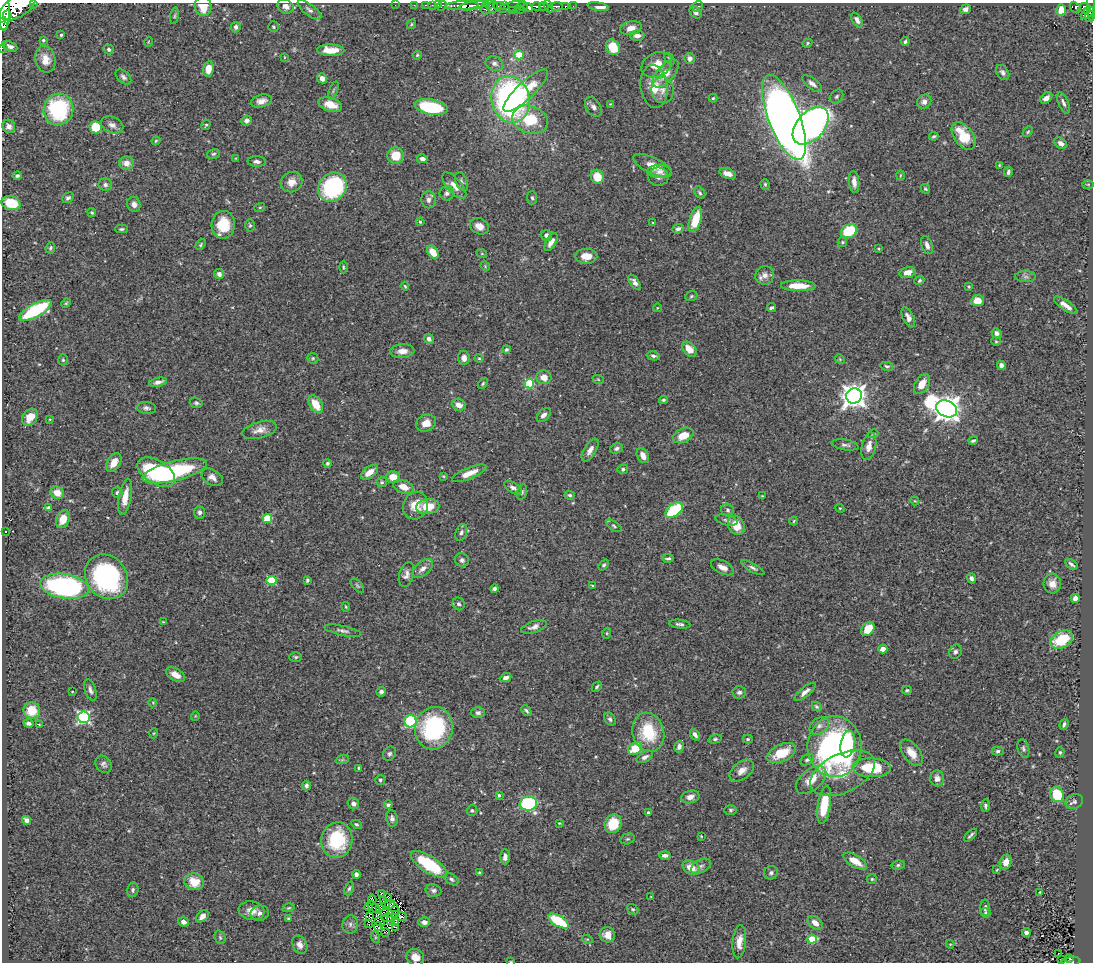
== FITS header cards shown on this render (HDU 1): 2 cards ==
NAXIS1  =                 1091
NAXIS2  =                  960

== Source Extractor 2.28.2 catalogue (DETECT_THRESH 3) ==
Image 1091 x 960 px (HDU 1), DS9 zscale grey, 1 PNG px = 1 image px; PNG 1095 x 964 px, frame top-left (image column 1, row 960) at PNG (2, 3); each listed source drawn as its Kron ellipse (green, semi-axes under 4 px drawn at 4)
Background 0.505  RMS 0.025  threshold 0.075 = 3 sigma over >= 5 px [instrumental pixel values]
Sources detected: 421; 3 with non-positive FLUX_AUTO (blend fragments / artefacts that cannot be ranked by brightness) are neither listed nor drawn; the other 418 listed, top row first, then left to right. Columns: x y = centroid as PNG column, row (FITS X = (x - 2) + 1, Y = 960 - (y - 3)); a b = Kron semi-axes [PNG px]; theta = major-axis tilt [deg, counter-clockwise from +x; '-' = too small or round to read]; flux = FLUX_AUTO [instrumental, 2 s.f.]
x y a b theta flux
34 4 3 2 - 79
395 5 2 2 - 4.8
414 5 2 2 - 7.5
425 5 3 2 - 15
432 5 2 2 - 10
438 5 2 2 - 9.6
489 5 3 3 - 33
18 6 20 10 33 3000
203 6 10 8 -81 29
286 6 9 7 -28 8.2
442 6 5 3 - 24
462 6 16 4 3 780
473 6 14 4 9 870
499 6 5 2 - 54
504 6 2 2 - 45
511 6 15 4 16 300
522 6 5 3 - 350
536 6 5 3 - 210
544 6 4 3 - 290
548 6 6 3 -64 180
556 6 6 3 1 220
565 6 3 3 - 42
573 6 2 2 - 3.3
697 6 6 5 - 3.4
493 7 6 5 - 160
528 7 5 4 - 480
598 7 11 3 -10 16
1075 7 6 4 -47 94
485 8 6 3 85 70
1085 8 6 5 - 250
1091 8 13 3 -88 320
520 9 3 2 - 80
965 9 5 4 - 5.2
4 10 20 6 -89 2100
309 10 14 5 -37 6.4
1061 10 6 5 - 19
512 11 3 2 - 130
696 12 7 5 -48 6.4
1087 13 8 4 40 270
7 15 4 4 - 410
175 16 8 4 81 3.1
1089 16 6 4 86 150
857 20 8 4 -59 6.6
411 24 5 4 - 1.9
2 25 3 2 - 280
236 27 5 4 - 5.3
273 27 5 5 - 2.8
631 28 11 7 15 13
61 35 3 3 - 2.3
637 35 7 5 0 10
43 40 3 3 - 2.2
148 42 5 3 - 1.3
905 42 4 4 - 3.8
807 43 5 4 - 2
10 46 8 4 -21 6
613 47 8 6 -59 48
2 48 2 2 - 3
109 49 5 4 - 4
331 50 13 5 -1 27
417 55 4 3 - 2.1
519 55 5 4 - 52
284 57 3 2 - 0.98
690 58 5 5 - 7.9
45 59 13 10 -77 21
669 59 6 4 -53 2.5
494 63 9 7 -22 6.8
657 65 16 12 27 26
208 69 8 5 79 23
1003 72 8 6 -54 5.5
665 73 17 8 48 22
123 77 9 5 -42 5.4
322 78 5 5 - 11
812 84 12 5 -38 7.7
654 86 21 13 -82 36
333 90 9 3 69 2.4
662 90 13 11 -82 12
526 91 29 8 43 48
836 96 8 6 47 3.4
713 98 4 4 - 2.2
1046 98 7 4 41 8.9
511 99 23 19 -77 480
261 101 10 6 15 10
924 102 7 6 - 8.7
1063 103 11 5 -68 5.9
610 104 4 3 - 1.2
330 105 12 6 -17 26
431 107 17 7 -10 130
593 107 11 7 -56 7.3
58 109 16 15 - 170
784 117 45 16 -69 2200
247 120 5 5 - 7.8
530 120 18 13 -19 62
112 125 11 7 -22 8.8
206 125 5 3 - 2.1
9 126 7 6 - 9
811 126 22 14 48 1000
95 127 6 6 - 52
1028 132 6 4 50 2.5
934 136 5 3 - 2.6
963 136 15 9 -54 58
156 141 4 4 - 1.8
1061 143 7 5 -34 7.7
213 154 7 5 16 3
396 155 8 8 - 33
236 158 4 2 - 1.3
422 159 5 4 - 6.4
257 162 9 5 -3 6.2
126 163 7 6 - 14
653 165 21 8 -25 21
999 165 3 3 - 1.5
659 172 12 6 -2 7.4
1008 172 5 3 - 3.9
728 173 9 5 -19 12
17 175 5 4 - 3.8
900 175 5 3 - 1.5
597 177 7 6 - 31
658 177 10 9 - 9.1
291 182 11 10 - 15
461 182 10 5 -66 4.6
854 182 11 5 -85 12
765 184 5 4 - 2.5
1088 184 6 4 0 2.2
105 185 7 6 - 4.8
454 186 16 7 -49 15
332 187 15 13 53 200
925 189 5 3 - 2.2
447 193 7 7 - 5.6
700 193 7 4 -53 3.2
68 198 6 5 - 3.9
532 198 6 5 - 3.3
428 200 8 7 - 7
11 203 9 7 -14 58
134 204 7 6 - 7.5
260 207 5 3 - 1.6
92 212 5 4 - 2.4
695 219 13 5 72 44
420 222 4 3 - 2
653 223 4 2 - 1.2
223 225 14 11 89 49
250 225 6 5 - 2.6
479 226 10 7 -26 14
122 229 6 4 1 2.7
678 229 6 4 22 4.3
849 231 8 6 30 62
547 235 6 5 - 8
551 242 10 5 61 12
842 242 5 4 - 2.4
201 245 6 3 54 2.3
927 245 9 5 -70 8.3
50 248 6 4 66 2.8
879 249 3 3 - 1.9
433 252 7 5 -53 23
482 254 5 3 - 1.7
586 256 11 7 -1 20
485 266 5 4 - 1.6
343 267 6 3 -90 2
907 272 8 5 15 14
219 274 5 4 - 5.1
765 275 10 9 - 11
1026 277 10 5 -1 4.8
919 280 5 4 - 2.3
634 282 9 4 -56 7.1
405 286 4 3 - 2.1
798 286 17 5 0 33
969 286 3 3 - 1.8
691 296 6 4 23 2.4
978 301 6 5 - 23
66 303 5 4 - 1.9
1066 305 14 5 -34 14
772 307 4 3 - 3.9
657 308 4 3 - 1.1
35 310 18 7 29 170
908 317 11 5 -64 8.5
996 333 5 5 - 6.1
429 339 5 4 - 7.1
996 341 5 4 - 2
506 349 4 4 - 2.5
689 349 9 6 -48 18
402 351 12 7 3 13
653 356 7 4 -13 4.2
313 358 6 5 - 2.8
464 358 7 6 - 8
479 358 4 4 - 1.8
840 359 5 4 - 1.8
63 360 5 4 - 2.4
1001 365 4 4 - 8.2
887 366 6 4 -11 2.8
544 377 7 7 - 16
598 379 6 3 -20 1.8
158 382 9 4 12 7.7
483 384 6 4 51 2.4
529 384 5 4 - 89
922 384 11 6 59 23
854 396 8 7 - 1500
663 400 4 3 - 2.3
196 403 6 5 - 3.5
316 404 10 6 -56 32
459 405 7 5 -20 13
146 408 10 6 -7 5.1
947 409 11 8 -23 2000
544 415 8 5 46 7.6
30 417 9 7 52 19
50 419 4 2 - 1.2
426 423 10 8 24 18
260 430 17 8 15 14
873 434 5 3 - 2.2
683 435 11 7 25 25
973 441 5 3 - 3
845 445 14 5 -10 5.6
869 446 14 7 77 15
616 448 6 5 - 4.1
590 450 13 6 59 10
643 456 8 5 -63 12
114 463 10 6 57 18
327 463 4 4 - 3.1
623 469 5 4 - 3.2
175 471 33 10 14 180
156 472 21 11 -32 170
369 472 10 5 37 19
469 473 18 5 22 20
443 476 3 3 - 1.6
212 477 11 7 -31 11
393 477 7 6 - 21
382 482 5 5 - 3.1
404 487 11 6 -19 17
513 488 10 5 -33 6
522 492 8 5 75 3.5
57 493 7 6 - 21
117 493 5 5 - 3.9
570 495 5 4 - 2.8
762 496 3 2 - 1.5
125 497 18 6 79 24
915 501 5 3 - 1.5
415 506 14 12 68 26
428 507 11 7 8 29
49 508 4 3 - 7.2
840 508 4 4 - 1.6
674 510 10 6 37 120
728 510 7 6 - 3.9
200 512 7 5 -88 5.8
267 518 5 4 - 69
63 519 9 6 68 22
726 520 11 5 -13 4.8
794 521 4 3 - 1.4
736 525 10 7 -63 29
614 526 9 4 -35 3.2
5 531 3 2 - 1.7
461 532 9 5 71 4.8
668 558 5 3 - 3.1
462 560 7 6 - 4.7
1071 564 7 3 -34 4.1
604 565 6 4 52 2.8
722 567 12 6 -27 11
753 568 13 4 -29 4.9
423 569 12 6 41 11
406 575 12 7 72 8.1
106 577 24 20 -51 260
971 578 5 4 - 5.8
307 580 4 3 - 2.9
272 581 5 4 - 83
1052 584 10 9 - 13
65 586 24 12 -9 380
357 586 9 4 -49 3
593 586 3 2 - 2.2
494 589 4 4 - 5.5
1075 598 4 4 - 9
459 604 6 6 - 4.3
346 607 5 3 - 1.7
163 622 3 3 - 1.5
680 624 11 4 -7 4.4
534 627 13 5 19 8.9
868 629 8 5 50 34
343 631 19 5 -12 6.8
607 633 5 3 - 1.8
1062 640 12 8 30 72
883 649 4 4 - 22
955 652 7 6 - 4.7
296 657 6 5 - 2.8
175 675 10 6 -29 15
506 678 6 4 23 6.4
597 687 6 3 47 2.7
90 690 11 5 -72 6.4
907 690 5 4 - 2.8
72 692 3 2 - 1.1
381 692 5 4 - 5.1
739 692 7 6 - 5.7
805 692 13 5 40 9.2
153 703 4 3 - 1.4
817 707 5 4 - 2.9
32 710 8 8 - 36
526 711 6 4 -43 3.2
478 713 7 5 0 4.6
195 716 5 3 - 1.2
84 717 6 6 - 320
610 719 7 5 -60 4.3
410 721 6 6 - 110
28 723 5 3 - 4.4
39 724 3 2 - 1.1
1064 724 6 3 70 3.6
819 726 11 7 36 8
434 728 21 19 78 180
648 732 20 15 -74 79
154 733 5 3 - 1.5
695 735 6 4 -56 6.2
715 739 7 4 14 2.9
748 739 5 4 - 2.1
848 744 13 7 79 37
679 747 6 4 74 6.2
834 747 30 27 89 530
635 748 7 6 - 41
1023 748 9 5 -74 3.8
998 751 6 4 2 3.5
1060 752 5 4 - 3
781 753 16 8 25 46
911 753 15 8 -52 19
390 754 7 6 - 3.9
645 757 9 5 30 6.1
342 760 7 4 19 2.8
807 760 7 5 30 4.1
103 764 9 7 -56 5.7
359 768 3 3 - 1.9
871 768 19 9 -3 82
742 771 14 8 38 14
843 773 34 19 26 51
937 778 8 7 - 8.2
380 780 5 5 - 2.7
811 780 18 10 40 26
306 785 5 4 - 4.5
499 795 4 3 - 3.2
1057 795 8 6 -73 53
690 797 9 6 15 11
1074 802 9 7 26 4.5
353 804 6 5 - 6.9
528 804 8 7 - 180
388 805 4 4 - 3.9
824 805 19 6 81 73
985 806 6 4 88 4
472 810 5 5 - 2.9
731 810 6 5 - 2.9
648 812 3 3 - 2.3
392 818 8 6 -80 5.6
27 820 4 4 - 8.9
559 823 3 3 - 1.3
356 824 5 4 - 2.5
613 824 10 8 63 51
970 835 8 3 45 3.7
701 836 3 2 - 1.3
627 839 7 5 15 3
337 840 18 15 80 95
665 855 6 4 -2 6
505 857 7 4 89 6.3
855 861 13 6 -30 25
1006 862 7 5 71 16
429 864 21 8 -33 96
898 865 6 4 11 3.4
701 866 11 6 29 6.6
691 868 9 6 -29 23
997 870 3 2 - 1.4
479 872 3 3 - 1.6
771 873 7 6 - 5
356 874 4 4 - 4.1
451 879 8 5 -36 3.9
872 879 5 4 - 2.6
194 882 10 8 -11 32
349 888 7 4 70 3.2
133 890 7 6 - 4.2
433 890 8 6 -11 4.6
1040 892 3 3 - 1.7
381 893 3 2 - 2.9
388 897 3 2 - 2.9
651 897 4 2 - 0.95
372 900 4 2 - 1.8
383 900 3 2 - 1.7
390 904 5 3 - 0.88
368 907 4 2 - 0.79
374 907 8 2 -43 1.2
289 908 6 3 18 2.1
380 908 3 2 - 1.8
394 908 7 2 -58 1.2
985 908 8 5 90 4.9
633 909 6 4 -39 2.5
252 911 13 9 -8 16
260 913 9 7 10 6.4
385 913 4 2 - 0.65
985 913 5 4 - 2.3
395 915 4 4 - 1.1
202 916 7 5 42 9.2
370 917 3 2 - 1.3
402 917 5 2 - 1
288 918 4 3 - 2
387 918 5 2 - 1.5
391 921 3 2 - 2.2
558 921 11 5 -30 76
183 922 5 4 - 7.4
380 922 5 2 - 4.6
396 922 2 2 - 1.1
424 922 6 5 - 8.6
815 923 8 5 -39 15
350 924 9 8 - 6.5
369 924 3 2 - 1.3
378 927 4 2 - 1.7
396 927 2 2 - 1.5
385 932 4 2 - 0.3
1026 932 4 4 - 6.9
607 935 8 7 - 16
220 937 7 5 -69 3
375 937 6 4 -72 2.2
587 939 5 3 - 1.9
812 939 5 4 - 57
739 942 16 6 84 17
950 944 4 4 - 1.8
300 945 9 7 -64 9.1
1058 954 2 2 - 1.2
415 957 9 8 - 17
1062 959 3 2 - 1.9
1070 959 3 2 - 12
511 961 4 2 - 1.2
1071 961 9 3 6 83
At the frame edge (FLAGS 8, measured only in part): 10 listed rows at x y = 34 4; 18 6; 203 6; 1091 8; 4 10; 2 25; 2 48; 415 957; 511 961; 1071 961
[3 non-positive-flux detections neither listed nor drawn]